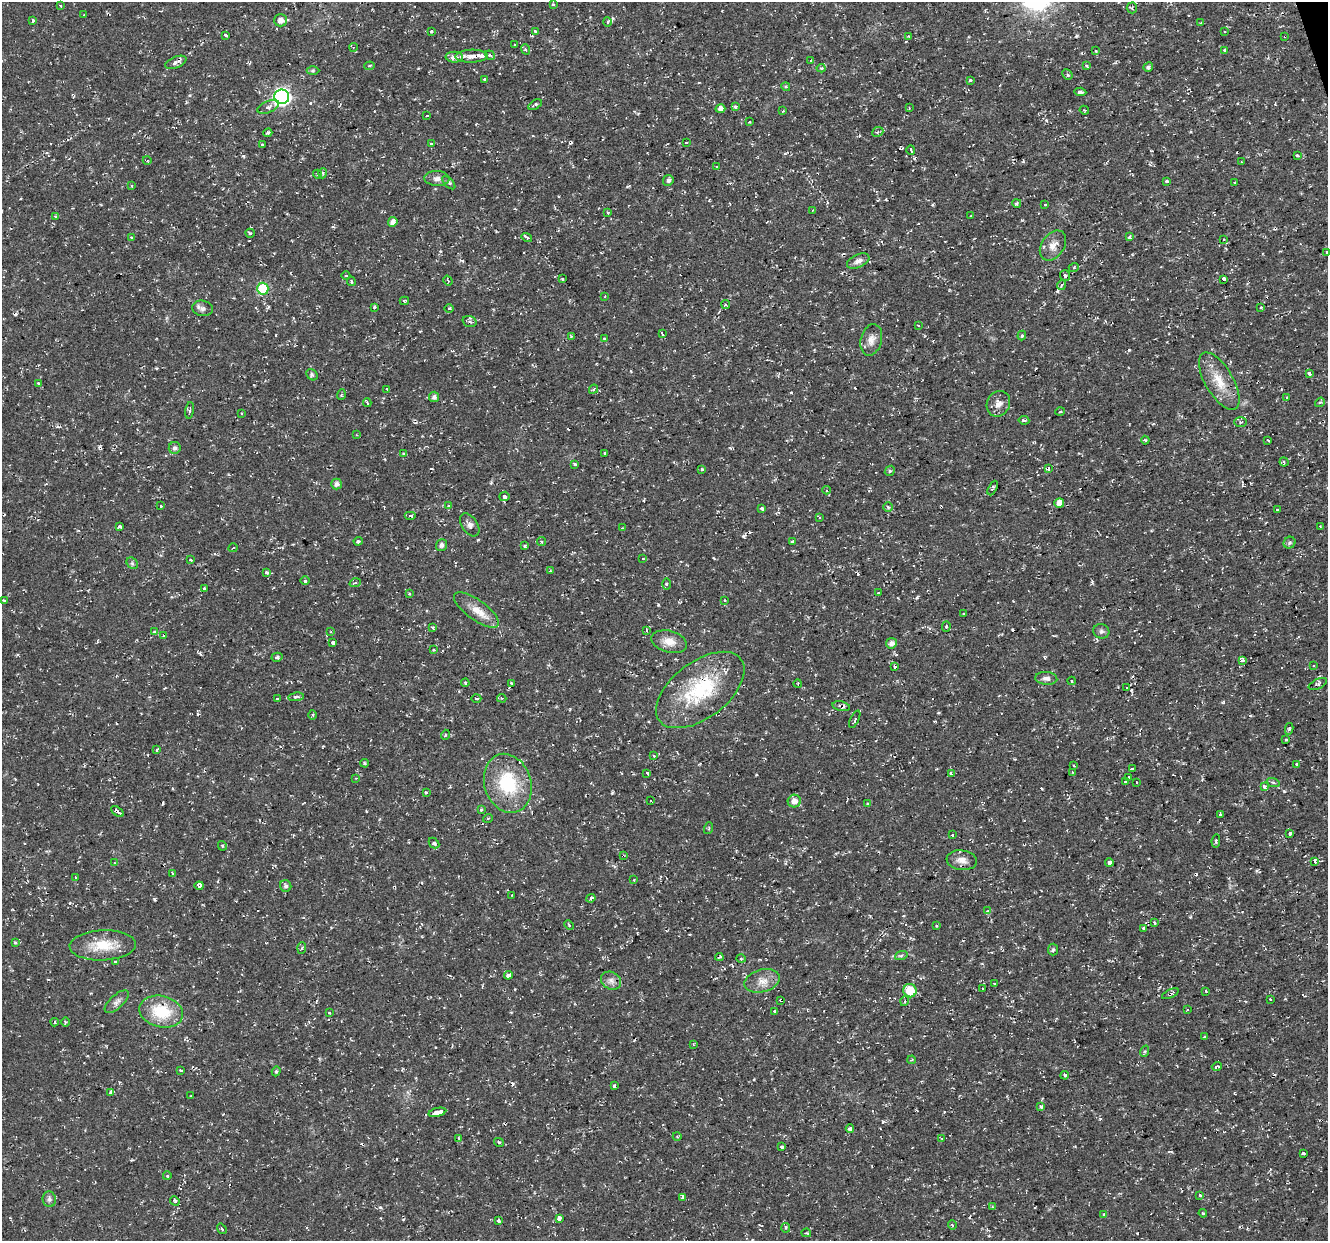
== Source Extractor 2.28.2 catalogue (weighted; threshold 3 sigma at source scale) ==
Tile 10 of 4 x 4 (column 2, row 3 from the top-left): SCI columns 1327-2652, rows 1353-2591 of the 5303 x 5123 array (HDU 1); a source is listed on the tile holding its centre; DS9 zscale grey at full resolution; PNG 1330 x 1243 px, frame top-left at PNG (2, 2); each listed source drawn as its Kron ellipse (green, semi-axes under 4 px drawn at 4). Shown black and unused: <1% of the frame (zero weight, under 2 of 3 exposures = <1% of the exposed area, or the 3 px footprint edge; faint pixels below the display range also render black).
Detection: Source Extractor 2.28.2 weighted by HDU 2 'WHT'; one run over the whole footprint, this tile lists its part. Background 0.0106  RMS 0.0031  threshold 0.0139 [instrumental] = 3 sigma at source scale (4.5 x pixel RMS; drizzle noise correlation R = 1.50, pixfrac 1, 0.0396/0.0396 arcsec/px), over >= 5 px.
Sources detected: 346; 37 cosmic-ray / hot-pixel residue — neither listed nor drawn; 3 inside a brighter listed object's ellipse — not listed separately; the other 306 listed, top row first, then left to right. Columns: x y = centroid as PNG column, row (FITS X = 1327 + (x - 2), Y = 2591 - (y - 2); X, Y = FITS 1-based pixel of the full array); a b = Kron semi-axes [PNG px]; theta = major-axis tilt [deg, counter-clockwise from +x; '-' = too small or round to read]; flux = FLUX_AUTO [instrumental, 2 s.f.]
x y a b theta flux
553 4 3 3 - 0.53
60 6 3 3 - 0.35
1132 8 5 5 - 0.63
84 15 3 3 - 0.44
281 20 6 6 - 2.1
33 21 3 3 - 1.8
608 22 5 3 - 0.37
1200 23 3 2 - 0.45
535 31 3 3 - 1.1
431 32 3 3 - 2
1224 32 3 3 - 0.35
226 35 3 2 - 0.35
909 36 3 3 - 0.29
1285 36 3 3 - 1
515 45 3 3 - 0.86
353 47 4 3 - 0.42
525 49 5 4 - 0.53
1096 50 3 3 - 1.1
1225 50 4 3 - 0.57
490 55 5 4 - 0.65
472 56 16 6 2 3.2
454 57 9 5 -2 2.1
811 60 3 2 - 0.45
176 62 11 5 23 1.3
370 66 5 4 - 0.5
1086 66 4 3 - 0.64
1148 67 5 4 - 0.73
821 68 4 4 - 0.41
313 71 6 4 1 0.49
1067 75 5 4 - 0.56
484 79 3 3 - 0.91
970 80 3 3 - 3
786 87 4 3 - 0.35
1080 92 6 3 -5 0.77
282 97 7 7 - 91
535 105 7 3 31 0.69
268 107 11 5 22 1.2
735 107 4 3 - 0.72
909 107 4 2 - 0.24
720 109 5 4 - 1.8
1084 110 4 3 - 0.28
783 111 3 2 - 0.33
427 116 3 2 - 0.53
749 122 3 2 - 0.49
878 132 6 4 23 0.57
268 133 5 3 - 0.45
687 142 3 3 - 1.3
263 144 3 2 - 0.48
431 144 3 3 - 0.64
911 150 4 3 - 1.4
1297 156 3 3 - 1.5
147 160 4 3 - 0.33
1241 161 3 2 - 0.25
717 167 4 2 - 0.28
323 173 5 3 - 0.35
318 174 5 3 - 0.42
437 178 12 7 -2 1.6
668 180 5 5 - 0.97
1167 181 3 3 - 1.5
449 183 8 4 -45 0.6
1235 183 3 3 - 0.39
132 186 3 3 - 0.27
1017 203 4 3 - 0.49
1045 205 3 3 - 0.71
813 210 2 2 - 0.2
608 212 4 3 - 0.43
971 216 3 2 - 0.28
56 217 4 3 - 0.47
393 222 5 4 - 2.1
250 233 4 4 - 0.46
131 237 4 3 - 0.38
527 237 5 3 - 1.4
1130 237 3 3 - 8.4
1224 239 3 3 - 0.28
1053 246 16 11 56 2.9
1326 253 3 3 - 1.6
858 261 12 6 24 1.5
1074 267 5 3 - 0.39
346 275 4 3 - 0.29
1065 276 5 5 - 0.81
562 279 3 2 - 0.27
1224 279 4 3 - 4.2
448 280 5 2 - 0.34
351 281 5 3 - 0.42
1062 285 5 3 - 0.34
263 289 6 6 - 18
605 296 4 2 - 0.2
404 301 4 3 - 0.45
726 304 4 3 - 0.34
375 307 3 3 - 1.1
1261 307 3 3 - 1.1
202 308 10 7 -11 1.2
449 309 5 3 - 0.36
470 321 7 5 -18 0.84
918 325 4 3 - 0.33
662 334 4 3 - 3.4
571 336 3 3 - 0.34
1022 336 5 4 - 0.49
604 339 3 3 - 0.71
871 340 16 10 75 2.4
1309 374 3 3 - 9.7
312 375 6 5 - 0.64
1219 381 32 14 -60 7.1
38 383 3 3 - 0.5
387 389 3 3 - 0.5
593 389 5 3 - 0.46
341 394 5 3 - 0.39
434 397 5 5 - 1.2
1287 398 3 3 - 0.52
1320 402 5 4 - 0.38
367 403 4 2 - 0.62
998 404 13 11 61 2.3
190 410 8 3 81 0.52
1060 412 5 3 - 0.35
241 413 2 2 - 0.3
1024 420 5 3 - 0.59
1240 422 6 5 - 0.65
357 435 3 3 - 0.31
1145 440 4 3 - 0.42
1268 440 3 2 - 0.39
175 448 6 6 - 1.2
605 453 3 2 - 0.32
404 454 4 3 - 3.8
1284 462 4 4 - 0.47
575 464 3 3 - 0.59
702 469 3 3 - 0.34
1048 469 3 3 - 2.9
890 471 5 4 - 0.46
336 484 5 5 - 1.2
993 488 8 3 62 0.45
827 490 4 3 - 0.38
504 496 5 4 - 0.78
1059 503 5 5 - 2.2
161 506 3 3 - 0.94
449 506 4 3 - 0.28
888 507 5 4 - 0.53
762 508 4 3 - 0.84
1277 510 3 3 - 1.3
410 516 6 3 0 0.52
819 517 3 2 - 0.3
470 525 13 7 -55 1.5
120 526 4 3 - 1.3
1320 526 3 2 - 0.23
622 528 3 3 - 0.4
358 541 4 4 - 0.52
541 542 4 4 - 0.57
792 542 4 3 - 2
1289 543 6 5 - 0.76
441 545 6 5 - 1.2
525 546 4 3 - 0.47
233 548 4 2 - 0.23
190 559 3 3 - 1.4
643 559 3 3 - 0.56
132 563 6 5 - 0.54
550 571 3 2 - 0.28
266 572 4 4 - 0.98
305 581 5 3 - 0.42
355 583 5 3 - 0.31
666 584 5 3 - 0.35
204 588 4 4 - 0.59
878 593 3 2 - 0.56
409 594 3 3 - 0.72
4 600 3 2 - 0.25
724 600 3 3 - 0.77
476 610 27 10 -36 4.6
964 614 3 2 - 0.31
946 627 5 4 - 0.4
433 628 4 4 - 0.67
647 630 4 3 - 0.39
154 631 4 3 - 0.32
1101 631 8 7 - 0.88
331 632 3 3 - 0.43
164 636 4 3 - 0.43
669 642 18 10 -16 3.5
333 643 4 3 - 2.3
891 643 5 5 - 1.5
433 650 4 2 - 0.22
277 657 5 4 - 0.53
1242 660 4 4 - 1.5
894 666 4 3 - 1.5
1313 666 3 2 - 0.33
1046 678 11 6 -4 1.3
1071 681 4 3 - 0.46
465 683 4 3 - 0.36
511 683 3 3 - 0.37
798 684 4 2 - 0.21
1318 684 10 4 25 0.86
1127 687 3 3 - 0.65
700 690 51 28 37 25
296 697 8 3 7 0.74
277 698 3 2 - 0.28
476 698 5 2 - 0.39
502 698 4 4 - 0.33
841 706 9 4 -11 1.3
313 715 5 3 - 0.33
855 719 9 3 64 0.57
1289 729 5 3 - 0.6
445 735 5 3 - 0.3
1286 740 3 2 - 0.42
157 750 4 3 - 0.31
653 756 4 3 - 0.46
365 763 4 3 - 0.41
1297 764 3 3 - 1.2
1073 766 3 2 - 0.34
1132 768 3 3 - 0.84
1072 772 4 2 - 0.21
647 773 4 3 - 0.72
951 773 4 3 - 0.97
1129 777 3 3 - 0.28
356 778 3 2 - 0.21
1126 781 3 3 - 0.82
1136 782 2 2 - 0.35
1273 782 6 4 -20 0.44
508 783 30 23 -72 18
1265 787 4 3 - 2.8
426 792 3 3 - 0.8
651 801 3 2 - 0.21
794 801 6 6 - 1.8
868 803 3 3 - 0.73
481 810 3 3 - 0.88
117 812 7 3 -37 2.2
1220 814 3 3 - 0.77
488 818 5 3 - 0.28
709 828 6 3 72 0.4
1290 833 3 3 - 2.3
952 835 3 3 - 0.55
1216 841 7 3 83 0.42
434 843 6 4 -45 1.1
222 846 5 3 - 0.4
623 856 4 3 - 0.36
962 860 15 10 -7 2.5
1315 861 4 3 - 1.2
1109 862 4 4 - 1.7
114 863 4 2 - 0.26
173 873 3 3 - 0.58
75 877 4 2 - 0.17
634 880 4 2 - 0.22
199 886 4 4 - 1.5
286 886 6 5 - 0.87
512 895 3 2 - 0.26
591 898 4 3 - 0.84
987 911 3 3 - 0.48
1154 922 3 3 - 0.36
569 925 5 3 - 0.37
936 926 3 2 - 0.37
1143 928 4 3 - 0.6
15 942 4 3 - 0.39
103 945 33 15 2 8.3
302 948 6 4 86 0.6
1053 950 6 5 - 0.53
901 956 6 4 20 0.51
719 957 4 2 - 0.59
741 959 5 3 - 0.26
115 961 3 3 - 0.39
508 975 4 3 - 2.8
611 981 10 8 -28 1.6
762 981 18 11 16 3.4
995 984 3 2 - 0.36
983 989 3 2 - 0.3
910 991 7 6 - 7.2
1206 991 4 3 - 0.39
1170 994 9 3 26 0.83
1270 999 3 3 - 0.31
781 1000 4 3 - 1.2
905 1001 5 3 - 0.3
117 1002 15 6 43 1.4
1187 1010 3 2 - 0.46
775 1011 3 3 - 0.78
161 1012 22 15 -14 11
329 1013 3 3 - 0.49
55 1022 4 3 - 0.48
65 1022 5 3 - 0.39
1205 1036 3 3 - 0.65
693 1044 4 3 - 0.27
1145 1051 6 4 72 0.42
912 1060 4 3 - 0.42
1217 1066 5 3 - 0.79
180 1071 3 3 - 1
276 1071 5 4 - 0.44
1065 1075 4 3 - 0.35
614 1086 3 3 - 3.2
111 1093 4 3 - 5.4
191 1096 3 2 - 0.24
1041 1107 4 3 - 0.53
437 1112 9 3 13 14
850 1129 4 3 - 3.5
677 1136 4 3 - 0.25
459 1138 4 3 - 0.3
942 1138 4 3 - 0.29
499 1142 5 3 - 0.39
782 1147 3 3 - 2.1
1303 1153 4 3 - 0.81
167 1176 4 3 - 0.28
1200 1195 3 3 - 0.61
683 1197 4 3 - 2.1
49 1199 8 6 -84 0.92
175 1201 5 4 - 0.82
992 1207 4 4 - 0.37
1203 1213 4 3 - 0.31
1104 1214 4 3 - 0.38
559 1218 4 3 - 3.5
498 1221 3 3 - 1.5
952 1225 4 3 - 0.27
786 1228 5 4 - 0.44
222 1229 5 3 - 0.31
806 1233 4 4 - 0.31
Overlapping masked pixels (flux is a lower limit): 9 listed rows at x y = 1285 36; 1224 279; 1048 469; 700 690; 841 706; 117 812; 623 856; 1170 994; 781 1000
Isophote crosses this tile's border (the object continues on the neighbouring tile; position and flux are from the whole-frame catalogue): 1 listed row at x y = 1326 253
Unlisted compact peaks at least as high as the median listed source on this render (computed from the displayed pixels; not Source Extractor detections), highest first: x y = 1284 791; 380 1207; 612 793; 1077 36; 513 1084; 658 605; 243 156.